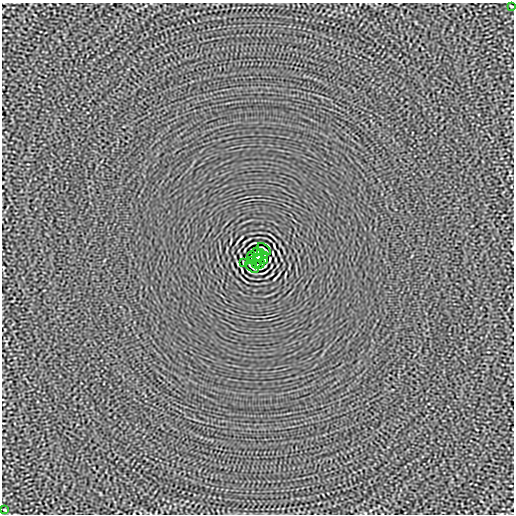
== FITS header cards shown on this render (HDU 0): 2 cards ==
NAXIS1  =                  512
NAXIS2  =                  512

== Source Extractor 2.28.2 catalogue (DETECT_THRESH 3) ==
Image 512 x 512 px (HDU 0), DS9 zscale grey, 1 PNG px = 1 image px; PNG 516 x 516 px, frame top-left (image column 1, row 512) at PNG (2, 3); each listed source drawn as its Kron ellipse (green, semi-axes under 4 px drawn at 4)
Background -1.38e-05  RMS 0.0015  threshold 0.00445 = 3 sigma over >= 5 px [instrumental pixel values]
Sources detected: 14; all 14 listed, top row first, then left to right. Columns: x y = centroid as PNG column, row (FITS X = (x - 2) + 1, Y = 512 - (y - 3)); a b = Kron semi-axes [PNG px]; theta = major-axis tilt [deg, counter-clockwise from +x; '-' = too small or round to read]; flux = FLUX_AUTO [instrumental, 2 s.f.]
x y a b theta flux
512 6 3 2 - 0.082
264 249 8 2 -40 0.099
256 252 5 2 - 0.063
260 252 4 2 - 0.1
251 256 4 2 - 0.076
265 256 4 2 - 0.073
258 258 4 4 - 3.7
251 260 3 2 - 0.08
265 260 4 2 - 0.078
243 263 4 2 - 0.081
256 264 4 2 - 0.088
260 264 5 2 - 0.088
252 267 8 2 -40 0.099
5 510 3 2 - 0.079
At the frame edge (FLAGS 8, measured only in part): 1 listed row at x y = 512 6